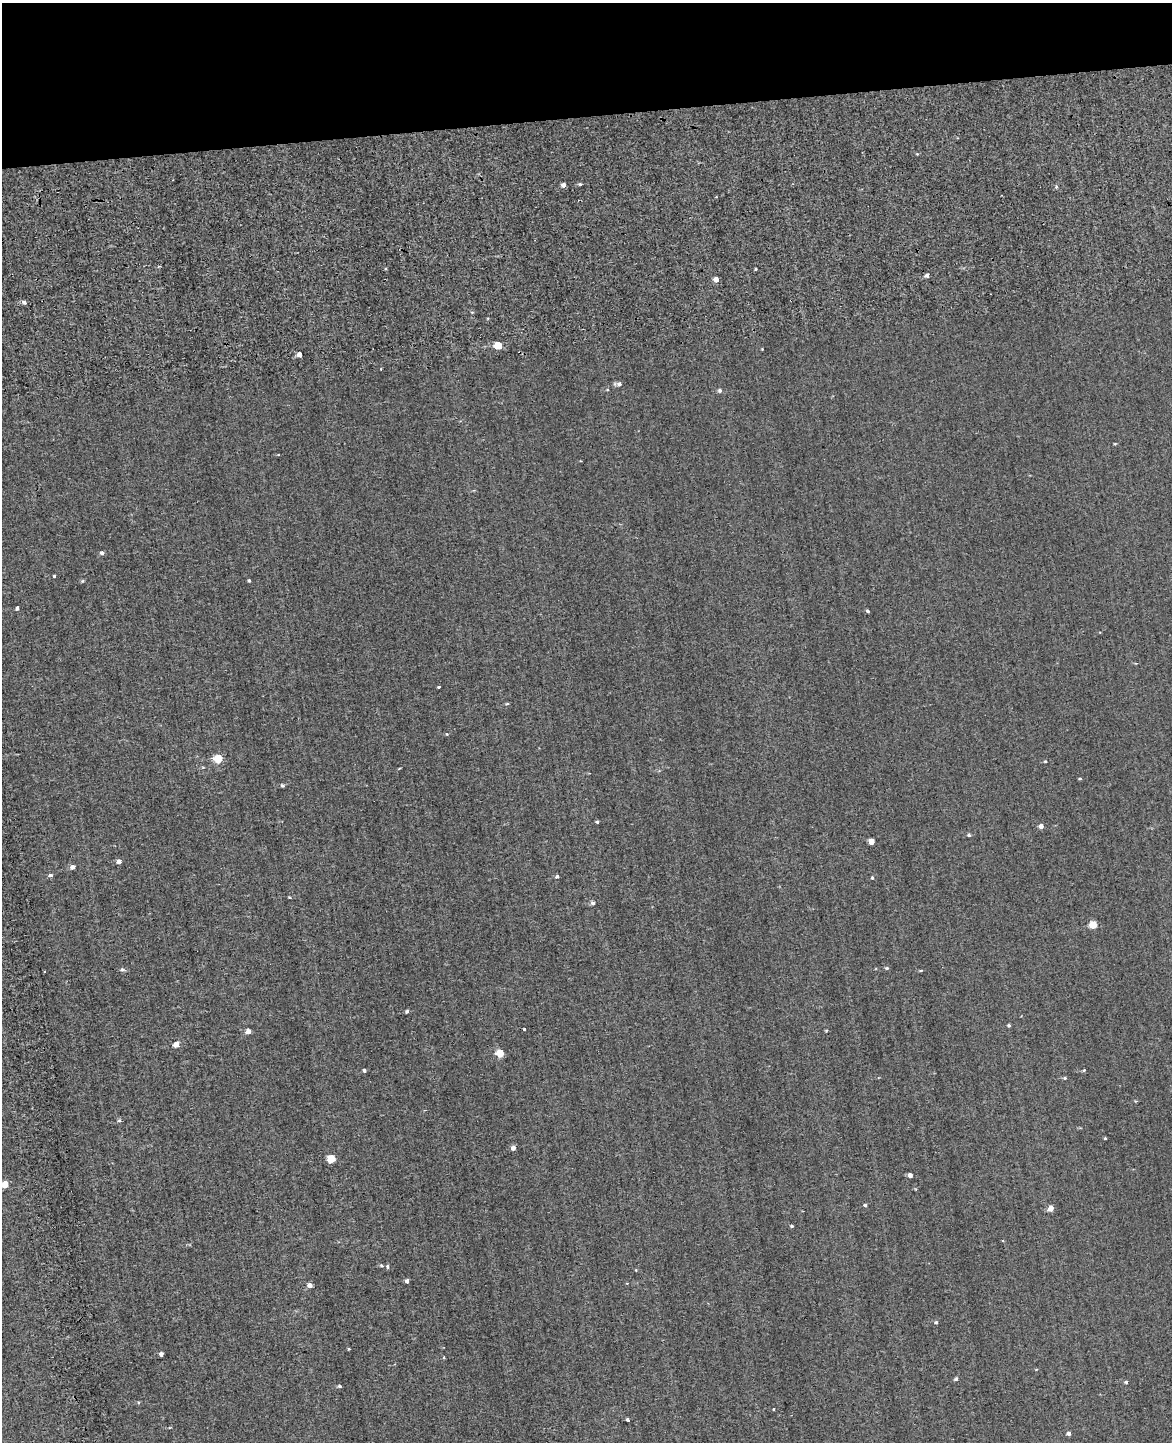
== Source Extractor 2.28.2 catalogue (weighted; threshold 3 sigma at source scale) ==
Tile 3 of 4 x 3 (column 3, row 1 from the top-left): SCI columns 2380-3549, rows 3356-4795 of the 4981 x 4952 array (HDU 1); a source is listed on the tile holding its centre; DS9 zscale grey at full resolution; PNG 1174 x 1444 px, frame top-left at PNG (2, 3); no overlay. Shown black and unused: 8% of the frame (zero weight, under 2 of 3 exposures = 12% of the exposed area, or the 3 px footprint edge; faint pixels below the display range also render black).
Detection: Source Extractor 2.28.2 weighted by HDU 2 'WHT'; one run over the whole footprint, this tile lists its part. Background 0.58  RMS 3.4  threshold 15.2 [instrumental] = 3 sigma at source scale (4.5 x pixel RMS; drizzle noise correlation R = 1.50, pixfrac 1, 0.05/0.05 arcsec/px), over >= 5 px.
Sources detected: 70; all 70 listed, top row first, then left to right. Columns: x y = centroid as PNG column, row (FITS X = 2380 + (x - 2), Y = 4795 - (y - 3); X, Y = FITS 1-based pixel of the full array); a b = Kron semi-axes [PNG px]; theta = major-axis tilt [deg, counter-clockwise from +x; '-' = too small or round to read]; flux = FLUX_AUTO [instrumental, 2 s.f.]
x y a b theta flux
563 185 4 4 - 1400
756 269 4 2 - 310
927 276 4 4 - 1000
716 279 4 4 - 2100
25 302 4 4 - 820
498 345 5 5 - 11000
300 355 4 4 - 2400
619 384 6 5 - 1000
607 389 4 3 - 280
720 390 5 4 - 780
1115 444 4 3 - 280
102 553 4 4 - 880
54 576 3 3 - 310
82 581 5 3 - 320
249 581 3 3 - 460
17 608 4 3 - 960
868 611 4 3 - 540
439 687 3 3 - 360
507 704 5 3 - 330
447 734 4 4 - 340
218 759 5 5 - 15000
1045 761 4 3 - 290
1080 778 4 3 - 340
282 785 5 4 - 500
597 822 3 3 - 490
1041 826 4 4 - 1600
969 835 4 4 - 490
871 841 4 4 - 4600
119 861 4 4 - 1900
73 867 4 4 - 1800
50 875 5 5 - 620
557 877 4 4 - 720
872 878 4 4 - 450
289 897 3 2 - 300
593 903 5 5 - 950
1093 925 5 5 - 9700
887 968 5 4 - 450
122 970 6 5 - 570
921 971 4 3 - 380
407 1011 4 3 - 540
1009 1025 3 3 - 500
524 1029 3 3 - 1200
248 1031 4 4 - 2300
176 1044 5 4 - 4100
500 1053 5 5 - 9600
1084 1070 4 3 - 370
364 1071 4 3 - 730
1065 1078 5 4 - 420
119 1121 6 4 -1 420
1105 1138 4 3 - 300
513 1148 5 4 - 1600
331 1158 5 5 - 11000
910 1175 4 4 - 1400
5 1184 5 4 - 6000
865 1205 4 3 - 580
1051 1208 5 5 - 2600
792 1226 4 3 - 400
388 1266 5 5 - 580
636 1270 3 3 - 320
407 1281 4 4 - 1100
310 1285 4 4 - 1700
936 1322 4 4 - 520
349 1349 3 3 - 300
161 1354 4 4 - 1200
956 1379 5 4 - 660
1126 1382 4 4 - 450
340 1386 4 3 - 600
773 1409 3 3 - 260
628 1420 4 3 - 670
1069 1433 4 4 - 940